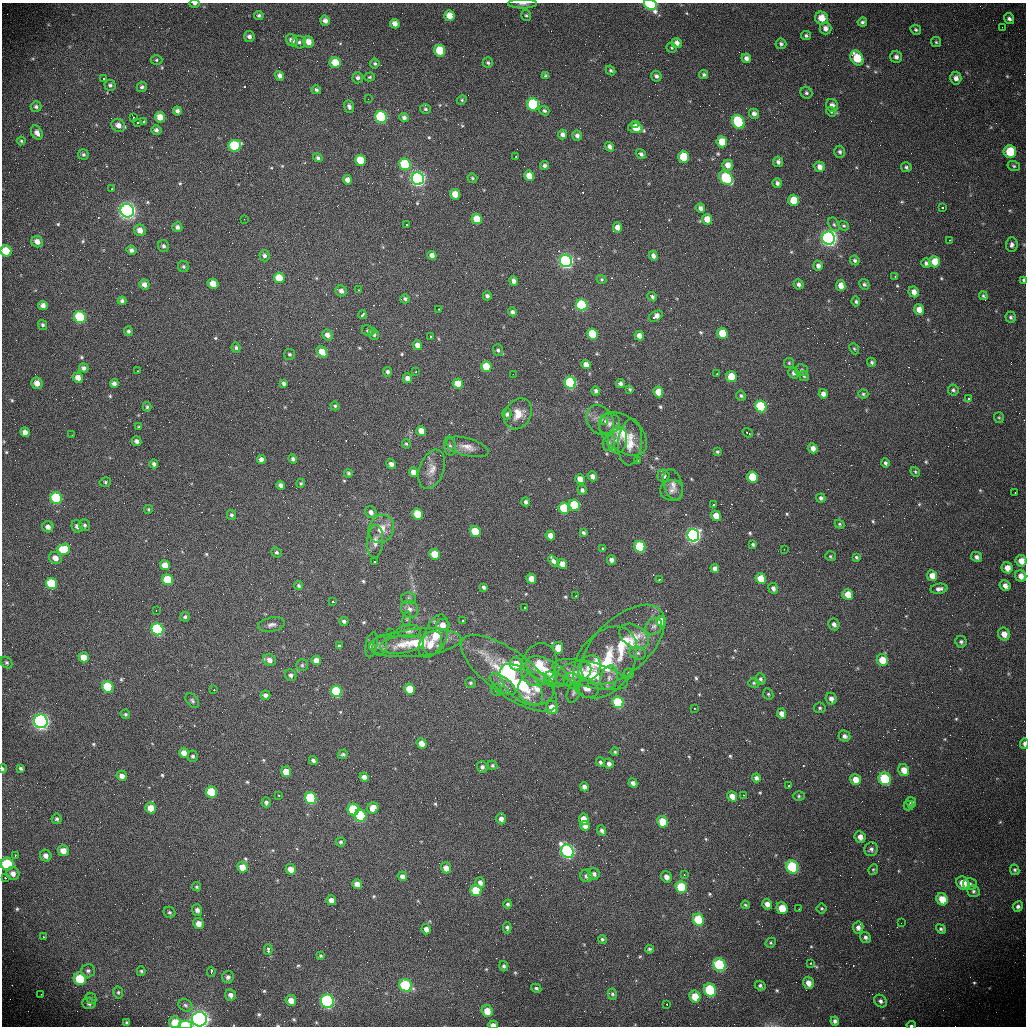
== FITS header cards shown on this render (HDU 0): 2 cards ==
NAXIS1  =                 1024 /fastest changing axis
NAXIS2  =                 1024 /next to fastest changing axis

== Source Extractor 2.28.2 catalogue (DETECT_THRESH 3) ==
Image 1024 x 1024 px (HDU 0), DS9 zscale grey, 1 PNG px = 1 image px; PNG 1028 x 1028 px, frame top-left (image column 1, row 1024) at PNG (2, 3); each listed source drawn as its Kron ellipse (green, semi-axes under 4 px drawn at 4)
Background 437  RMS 16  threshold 47.5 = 3 sigma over >= 5 px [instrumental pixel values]
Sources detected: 627; of the 627, the 500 brightest by FLUX_AUTO listed and drawn (127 fainter detections omitted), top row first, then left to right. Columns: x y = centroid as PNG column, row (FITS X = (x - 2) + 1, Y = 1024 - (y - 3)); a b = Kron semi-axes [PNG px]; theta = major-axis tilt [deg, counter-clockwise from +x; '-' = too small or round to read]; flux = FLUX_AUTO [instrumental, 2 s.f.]
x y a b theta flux
195 4 5 3 - 2200
523 4 14 4 0 3800
650 4 7 5 -29 110000
259 15 5 4 - 2300
526 15 6 4 -73 2000
449 16 5 5 - 12000
821 18 6 6 - 15000
1009 19 6 5 - 3300
325 21 5 5 - 5200
862 22 4 4 - 2400
395 24 5 4 - 6500
1002 27 2 2 - 1700
825 28 6 6 - 5800
916 30 5 4 - 2100
806 35 5 4 - 2200
249 37 5 5 - 4000
292 40 6 5 - 7300
299 42 7 6 - 3000
308 42 6 5 - 9800
936 42 5 5 - 1700
677 43 5 5 - 6100
781 44 5 5 - 2600
672 48 5 5 - 1500
440 51 6 5 - 34000
896 57 6 5 - 4100
746 58 5 4 - 5100
857 58 8 6 -59 30000
156 60 6 5 - 1600
335 63 6 5 - 19000
488 63 5 5 - 2200
375 64 5 4 - 2000
611 70 5 4 - 2100
704 74 5 4 - 2200
280 76 5 4 - 4400
546 76 4 3 - 2400
656 76 5 5 - 3300
369 77 5 4 - 1600
103 78 3 3 - 3700
358 78 5 5 - 3500
956 78 6 5 - 5500
110 85 5 5 - 2700
142 87 5 5 - 2400
316 90 5 4 - 2300
806 93 6 6 - 2500
368 99 2 2 - 7200
462 100 5 4 - 1500
533 104 6 5 - 100000
832 105 6 6 - 5900
36 106 5 5 - 2700
349 106 6 4 -72 3800
425 109 5 5 - 1900
177 111 4 4 - 4200
544 111 5 4 - 2100
831 112 5 4 - 1500
754 114 5 5 - 4700
160 117 5 5 - 11000
381 117 6 5 - 120000
404 117 5 4 - 3400
134 118 3 3 - 2700
144 122 3 3 - 2200
738 122 7 6 - 88000
138 123 3 3 - 4000
635 124 4 3 - 5900
118 125 7 6 - 7200
635 128 7 5 -14 15000
156 130 5 4 - 3400
37 133 7 5 -60 5300
563 134 5 4 - 4500
577 136 5 5 - 3800
21 141 4 4 - 1500
722 142 5 5 - 22000
234 146 6 6 - 55000
609 147 5 4 - 4400
840 152 6 5 - 2500
1010 152 6 6 - 31000
83 154 5 5 - 2400
641 154 5 4 - 2900
516 157 3 2 - 3100
683 157 6 5 - 41000
318 158 5 4 - 2600
360 160 5 5 - 29000
778 162 5 5 - 3700
405 164 6 5 - 84000
728 165 5 5 - 9100
545 166 4 4 - 2900
1014 166 6 5 - 1800
819 167 5 5 - 6200
906 167 5 5 - 2300
529 176 5 5 - 14000
472 178 5 4 - 1700
726 178 8 6 -45 100000
418 179 6 6 - 460000
347 180 4 4 - 5600
777 183 5 4 - 3200
112 189 3 3 - 4100
455 194 5 5 - 18000
793 200 6 5 - 25000
942 207 3 3 - 7300
700 208 5 4 - 4500
127 211 7 6 - 490000
244 219 2 2 - 2500
477 219 5 5 - 18000
707 219 5 5 - 15000
834 224 7 5 -62 2300
407 225 3 3 - 3000
844 226 5 4 - 1700
177 227 5 5 - 3700
617 227 5 4 - 8000
140 230 6 5 - 8400
829 238 7 6 - 500000
949 240 3 2 - 1800
37 242 6 5 - 6900
1012 245 7 6 - 3600
163 246 6 5 - 3000
131 250 5 4 - 3500
6 251 6 5 - 24000
432 255 5 4 - 5500
264 256 6 5 - 3100
653 256 5 4 - 4500
855 260 5 4 - 2400
566 261 6 6 - 480000
934 262 6 5 - 16000
926 263 5 5 - 2700
818 266 5 4 - 4200
184 267 5 5 - 2200
895 276 3 2 - 1500
279 278 5 5 - 23000
602 279 5 4 - 1500
1024 280 4 3 - 2500
514 281 5 4 - 5100
144 284 5 4 - 5700
213 284 5 5 - 13000
799 284 5 5 - 3400
864 284 5 5 - 2200
841 286 5 4 - 9300
358 290 2 2 - 2700
341 291 6 5 - 4900
914 292 5 5 - 6000
487 296 4 4 - 2900
983 296 4 3 - 1700
652 297 5 4 - 2400
405 299 4 4 - 2400
122 301 4 4 - 3000
856 302 5 4 - 1900
43 305 5 4 - 5200
582 305 6 5 - 130000
439 309 3 2 - 3600
919 310 5 5 - 9200
512 312 4 4 - 3400
362 315 4 3 - 21000
656 316 7 4 31 7600
80 317 6 5 - 78000
1011 317 5 5 - 2200
42 325 5 4 - 2200
129 331 5 4 - 2200
368 331 7 5 -29 2000
722 333 5 5 - 30000
374 334 6 5 - 3700
592 334 6 5 - 64000
327 335 6 5 - 6100
430 336 3 3 - 3800
639 336 5 4 - 7200
417 345 5 4 - 6900
236 348 5 4 - 2000
854 349 6 4 -67 1500
498 350 6 5 - 2300
322 352 6 4 -48 15000
290 354 5 5 - 2000
872 362 5 4 - 1900
789 363 5 5 - 1500
586 365 5 4 - 8100
486 367 5 5 - 34000
84 368 5 4 - 3400
801 370 6 6 - 2300
138 371 3 2 - 2000
388 372 5 4 - 2600
416 372 3 2 - 1700
794 373 6 5 - 3000
513 374 2 2 - 1500
717 374 3 2 - 2100
804 376 5 4 - 1600
731 377 5 5 - 29000
78 378 5 5 - 8600
407 378 5 4 - 5500
37 383 6 5 - 9100
114 383 4 4 - 3900
284 383 4 4 - 2500
570 383 6 5 - 210000
458 384 5 5 - 16000
620 384 4 4 - 3300
630 389 4 3 - 1500
953 390 5 5 - 2300
596 391 4 4 - 3400
658 392 5 5 - 19000
823 394 5 4 - 5700
863 394 5 4 - 1700
741 396 5 4 - 2100
968 399 3 3 - 4200
335 406 4 4 - 1700
761 406 6 5 - 100000
147 407 4 3 - 1700
507 414 5 4 - 2500
518 414 16 12 59 15000
999 418 5 5 - 1600
600 420 16 12 -53 11000
605 421 3 3 - 3300
609 424 11 9 44 6900
139 427 3 3 - 1500
421 431 5 4 - 15000
25 432 5 4 - 5800
748 433 5 3 - 3500
623 434 27 17 -38 29000
72 435 3 2 - 2700
618 440 13 9 82 9400
137 441 5 4 - 3700
630 442 23 12 84 18000
609 443 8 6 79 3500
406 444 5 4 - 1500
450 446 9 6 -82 3500
467 447 22 9 -15 11000
813 448 5 4 - 6300
717 452 3 3 - 1500
293 459 4 4 - 2600
261 460 4 4 - 5300
638 460 3 2 - 3600
885 463 5 4 - 2400
154 464 4 4 - 3100
391 464 5 4 - 5100
432 469 20 12 70 12000
413 472 5 4 - 8300
915 472 5 4 - 1600
348 473 4 4 - 1800
592 476 5 4 - 5500
663 476 6 6 - 4600
752 477 6 5 - 41000
580 479 5 4 - 10000
105 482 6 4 13 1800
301 483 4 4 - 1600
281 485 4 4 - 3600
673 485 16 9 -74 6800
582 490 5 4 - 2600
672 490 11 10 - 6600
1015 493 3 2 - 2000
56 498 6 5 - 84000
821 498 5 4 - 2800
526 502 4 4 - 2700
574 505 6 5 - 79000
713 505 3 3 - 5600
564 508 6 5 - 55000
148 509 4 4 - 1500
371 512 6 5 - 4800
418 514 5 5 - 40000
231 515 5 4 - 2100
716 516 5 5 - 17000
840 524 5 3 - 1500
85 525 6 5 - 2400
77 526 6 5 - 4100
48 527 5 5 - 5000
381 529 14 12 61 16000
475 531 5 5 - 41000
583 533 4 3 - 2200
693 535 6 6 - 520000
550 536 5 4 - 10000
375 541 16 8 86 7300
753 544 4 4 - 2000
640 547 6 5 - 100000
602 548 3 3 - 8600
64 549 6 5 - 34000
784 549 2 2 - 3000
277 552 5 4 - 2100
435 554 5 5 - 24000
830 556 5 5 - 1500
856 557 4 3 - 1700
977 557 5 5 - 3600
55 558 7 5 -42 8000
611 560 5 4 - 4200
553 561 6 4 -52 4000
1021 561 6 5 - 11000
375 562 3 3 - 2600
562 564 5 4 - 11000
165 565 5 5 - 12000
715 568 4 4 - 4800
1007 568 6 5 - 11000
932 576 5 5 - 12000
1021 576 6 5 - 8600
761 578 5 5 - 21000
531 579 5 4 - 11000
659 579 3 2 - 2700
168 580 5 5 - 49000
51 583 6 5 - 52000
299 586 4 3 - 1900
1005 586 6 5 - 6100
484 587 4 3 - 2500
773 588 5 4 - 3800
939 589 9 5 8 4400
848 594 6 5 - 16000
576 596 2 2 - 3400
409 598 7 6 - 2600
333 602 3 3 - 3200
525 608 3 3 - 2500
410 609 9 8 - 6100
156 610 2 2 - 6300
185 617 5 5 - 2100
407 619 8 4 82 1800
463 620 3 3 - 2900
344 621 4 4 - 2000
661 621 5 5 - 22000
834 624 6 5 - 4000
271 625 14 7 10 4800
443 625 6 6 - 9300
654 626 9 7 47 4000
157 629 6 5 - 210000
409 631 12 6 2 3600
391 633 3 2 - 2500
1004 634 6 6 - 10000
436 635 21 11 71 19000
634 636 16 10 -32 12000
961 642 6 5 - 2600
415 643 46 14 5 42000
402 644 22 8 8 14000
430 644 14 10 55 11000
372 645 13 6 78 3700
380 645 10 7 76 4000
623 645 51 27 43 74000
339 646 3 3 - 1600
558 648 6 5 - 15000
638 653 8 6 -16 3500
84 657 5 5 - 13000
269 660 6 5 - 6200
316 660 5 4 - 7900
882 660 6 5 - 22000
7 662 6 5 - 2100
605 662 39 27 55 71000
516 664 7 6 - 22000
302 665 6 5 - 2100
539 665 22 17 68 26000
589 668 13 10 60 13000
547 671 23 12 -29 21000
509 673 57 22 -36 100000
573 673 19 11 20 12000
629 673 5 5 - 1800
291 675 6 5 - 3100
590 675 39 12 -15 38000
609 678 12 8 74 8400
551 679 8 6 -77 2800
760 679 6 5 - 2200
572 681 9 7 -31 4100
470 683 5 5 - 2100
754 683 5 5 - 1700
503 684 15 7 -36 7600
521 685 26 14 -43 64000
108 687 6 5 - 54000
587 688 12 8 -13 8000
410 689 5 5 - 32000
536 689 18 16 -4 18000
214 690 3 3 - 1500
497 690 6 5 - 2600
336 691 6 5 - 130000
573 693 10 6 73 3400
768 694 6 5 - 1700
266 695 5 4 - 4200
831 699 6 5 - 5000
192 701 8 5 -51 2500
618 702 6 5 - 130000
552 708 6 6 - 16000
694 708 3 2 - 1800
820 708 6 5 - 2000
125 714 5 4 - 1600
782 714 5 4 - 7800
41 721 7 6 - 390000
844 736 6 5 - 3900
422 744 5 4 - 13000
1024 744 5 3 - 3900
615 752 4 4 - 1700
184 753 5 4 - 8200
343 754 5 4 - 1800
193 756 6 5 - 2500
313 760 4 4 - 3600
600 762 5 4 - 2600
609 764 5 4 - 4400
492 765 5 4 - 2000
482 767 5 5 - 3300
21 768 4 3 - 2000
3 769 4 3 - 1700
904 770 6 5 - 12000
286 772 5 5 - 20000
122 776 5 4 - 6300
364 777 5 4 - 5600
756 778 4 4 - 3700
885 779 6 6 - 72000
855 780 6 5 - 12000
633 783 5 4 - 4800
789 786 3 2 - 2200
584 787 4 4 - 5000
212 792 6 5 - 63000
279 795 3 2 - 1800
744 795 3 2 - 1600
732 796 5 4 - 8600
799 796 6 5 - 1800
311 798 6 5 - 130000
266 802 5 4 - 2700
911 802 5 5 - 3600
908 805 5 5 - 1600
151 808 5 5 - 15000
373 808 6 5 - 18000
353 809 6 5 - 83000
360 816 6 5 - 150000
57 819 5 5 - 2400
501 819 5 4 - 5500
584 819 6 5 - 20000
662 822 6 5 - 32000
585 826 5 4 - 6400
602 830 5 4 - 3500
860 837 6 5 - 6800
341 842 5 4 - 2000
871 849 7 6 - 3500
63 851 5 5 - 10000
568 851 7 6 - 370000
15 855 3 2 - 2500
46 856 6 5 - 5600
7 864 6 6 - 62000
242 867 5 5 - 15000
792 867 7 6 - 100000
446 868 5 5 - 8600
291 869 5 5 - 11000
873 869 5 4 - 1500
1015 870 5 4 - 2000
13 873 7 6 - 5800
594 874 6 5 - 3400
684 874 3 2 - 1600
402 876 5 4 - 5000
586 876 6 6 - 3900
666 877 6 5 - 6100
5 878 3 3 - 3300
480 882 5 5 - 4900
963 883 7 6 - 17000
357 884 5 4 - 8300
970 884 7 5 -14 2700
197 887 5 4 - 1600
681 887 6 5 - 69000
476 890 6 5 - 46000
973 891 6 6 - 2500
942 899 6 5 - 17000
331 900 5 4 - 7500
508 904 4 4 - 2100
767 904 5 5 - 6400
745 905 4 3 - 1500
1018 907 5 5 - 3300
782 908 6 5 - 25000
822 908 5 5 - 1600
799 909 3 2 - 1500
197 910 5 5 - 4600
169 912 6 5 - 2100
698 920 6 5 - 54000
198 923 5 5 - 8500
901 923 2 2 - 2100
858 927 6 5 - 4900
507 928 5 4 - 2800
426 929 5 4 - 5500
941 929 5 4 - 2500
43 937 3 2 - 3200
866 937 6 5 - 3400
602 939 5 4 - 1900
771 943 5 4 - 1500
649 949 4 4 - 1900
268 950 5 3 - 24000
321 956 3 3 - 1600
811 963 3 2 - 1800
719 965 7 6 - 100000
504 966 5 4 - 2300
88 971 7 6 - 3300
141 971 5 4 - 1600
211 972 5 3 - 8300
228 977 6 6 - 3500
80 979 6 6 - 40000
808 983 6 5 - 8600
405 985 7 6 - 86000
760 985 5 5 - 2300
536 988 5 4 - 2200
710 990 7 6 - 77000
118 992 6 5 - 1800
41 994 3 2 - 1800
612 994 5 4 - 2300
230 995 5 5 - 4800
695 996 6 5 - 23000
91 998 6 5 - 1600
291 1000 5 5 - 9100
327 1001 7 6 - 190000
880 1001 7 5 -42 3200
89 1003 6 5 - 3200
667 1004 3 2 - 2200
185 1005 7 5 -32 2700
487 1011 6 5 - 14000
199 1019 7 7 - 510000
835 1021 4 4 - 3300
175 1022 6 5 - 19000
127 1023 3 3 - 1700
185 1025 6 4 2 37000
493 1025 5 3 - 5200
911 1025 4 3 - 1700
At the frame edge (FLAGS 8, measured only in part): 13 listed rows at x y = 195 4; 523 4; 650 4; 6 251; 1024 280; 1024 744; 3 769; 7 864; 199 1019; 175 1022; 185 1025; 493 1025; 911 1025
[127 fainter detections neither listed nor drawn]